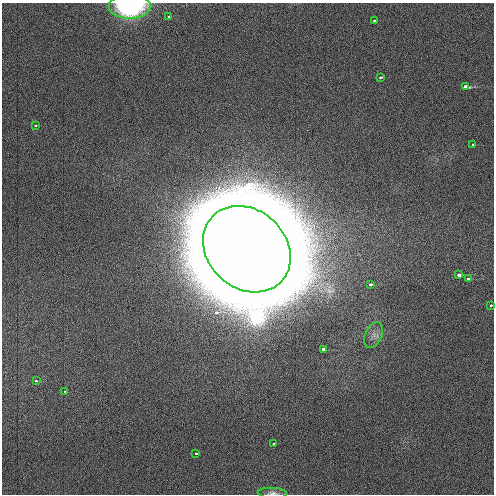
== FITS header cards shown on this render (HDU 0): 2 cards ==
NAXIS1  =                  492 / Axis length
NAXIS2  =                  492 / Axis length

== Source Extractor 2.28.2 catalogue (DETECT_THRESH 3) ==
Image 492 x 492 px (HDU 0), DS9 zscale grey, 1 PNG px = 1 image px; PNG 496 x 496 px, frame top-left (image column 1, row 492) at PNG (2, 3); each listed source drawn as its Kron ellipse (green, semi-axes under 4 px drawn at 4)
Background 4.19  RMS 3.2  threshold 9.67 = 3 sigma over >= 5 px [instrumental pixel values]
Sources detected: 19; all 19 listed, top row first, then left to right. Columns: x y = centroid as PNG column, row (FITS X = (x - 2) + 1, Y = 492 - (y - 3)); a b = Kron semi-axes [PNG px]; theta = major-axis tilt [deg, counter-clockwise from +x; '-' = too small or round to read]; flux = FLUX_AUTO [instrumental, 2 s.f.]
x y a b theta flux
130 7 21 12 0 2.9e+04
169 16 3 3 - 2.4e+02
374 20 3 2 - 5.7e+02
380 77 3 3 - 4.8e+02
465 87 4 3 - 6.9e+03
36 125 3 2 - 3.5e+02
473 145 3 3 - 4.8e+02
247 249 47 39 -43 2.1e+07
459 275 4 3 - 2.4e+03
468 279 4 3 - 9.5e+02
370 284 4 3 - 9.7e+02
490 305 3 3 - 4.2e+02
374 335 14 8 66 1.5e+03
323 349 3 3 - 8.4e+02
36 381 3 3 - 4.4e+02
65 392 3 3 - 5.6e+02
273 443 3 3 - 4.9e+02
196 453 3 3 - 5.4e+02
272 493 15 5 -3 8.2e+02
At the frame edge (FLAGS 8, measured only in part): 2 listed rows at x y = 130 7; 272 493